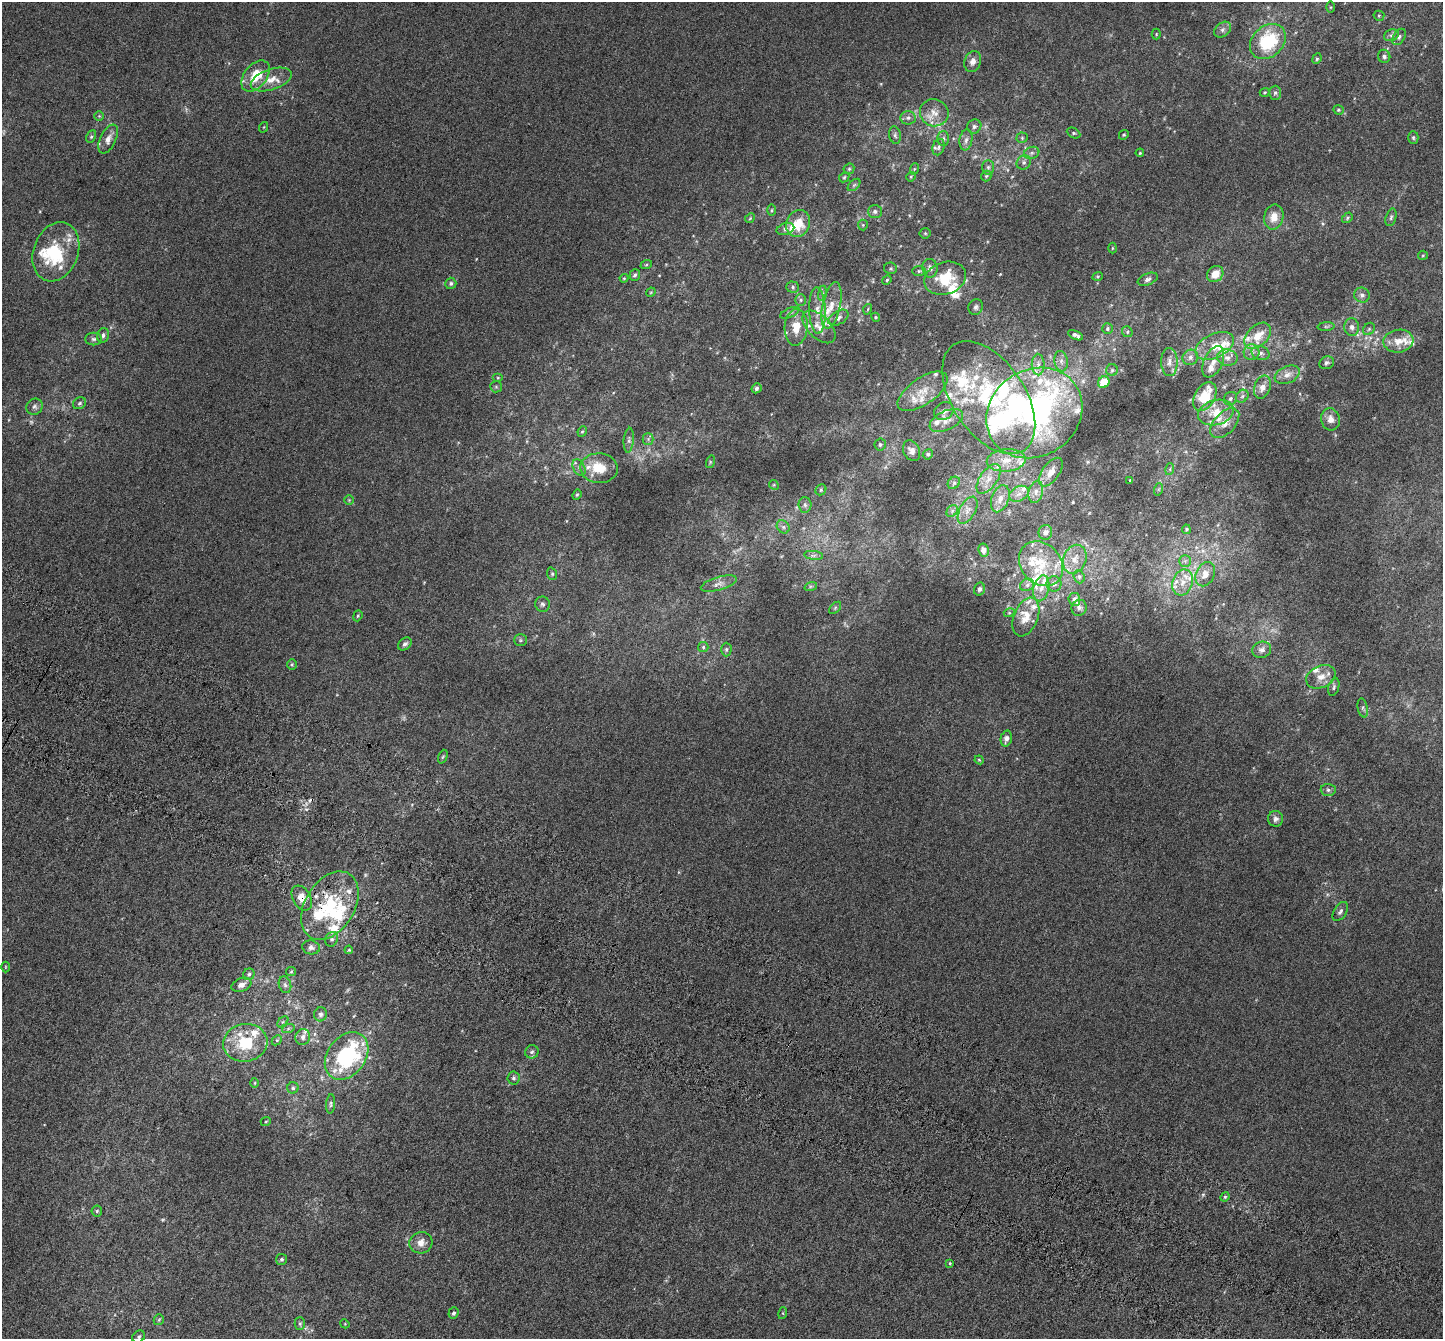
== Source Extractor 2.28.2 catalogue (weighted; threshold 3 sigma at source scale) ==
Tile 6 of 4 x 4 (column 2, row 2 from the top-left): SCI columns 1559-2999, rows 3069-4405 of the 5974 x 6071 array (HDU 1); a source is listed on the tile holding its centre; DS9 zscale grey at full resolution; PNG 1445 x 1341 px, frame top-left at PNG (2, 2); each listed source drawn as its Kron ellipse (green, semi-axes under 4 px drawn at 4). Shown black and unused: <1% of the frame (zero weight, under 3 of 6 exposures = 6% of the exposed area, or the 3 px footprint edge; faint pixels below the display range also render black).
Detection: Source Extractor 2.28.2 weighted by HDU 2 'WHT'; one run over the whole footprint, this tile lists its part. Background 0.00107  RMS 0.0049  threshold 0.02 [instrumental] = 3 sigma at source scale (4.09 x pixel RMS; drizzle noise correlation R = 1.36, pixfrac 0.8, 0.0396/0.0396 arcsec/px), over >= 5 px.
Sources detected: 293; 6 too faint to see at this stretch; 2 inside a brighter object's white glare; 2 cosmic-ray / hot-pixel residue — neither listed nor drawn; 64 inside a brighter listed object's ellipse — not listed separately; the other 219 listed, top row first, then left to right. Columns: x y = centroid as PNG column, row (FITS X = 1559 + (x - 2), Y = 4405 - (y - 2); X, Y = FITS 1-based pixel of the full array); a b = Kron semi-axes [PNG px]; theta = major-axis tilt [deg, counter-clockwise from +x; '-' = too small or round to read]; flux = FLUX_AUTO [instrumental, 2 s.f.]
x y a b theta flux
1330 7 5 3 - 0.42
1379 16 5 5 - 0.57
1222 30 9 6 40 1.5
1156 34 5 4 - 0.47
1391 35 7 5 20 1.2
1399 37 9 5 60 1.1
1268 41 20 15 43 28
1384 56 7 6 - 1.2
1317 59 5 4 - 0.65
973 61 11 8 70 2.6
256 76 18 11 52 11
271 79 21 10 19 5.9
1264 92 5 4 - 0.49
1275 93 7 6 - 1
1338 110 5 4 - 0.57
934 113 14 13 - 5.1
99 116 5 5 - 0.54
908 118 7 6 - 1.4
974 126 7 6 - 1.4
264 127 5 3 - 0.35
1073 133 7 5 -26 0.72
895 135 9 6 -80 1.1
1124 135 5 4 - 0.56
91 137 6 4 62 0.68
943 138 7 6 - 1.1
1022 138 5 5 - 0.7
1413 138 6 5 - 0.74
108 139 15 8 64 3.5
966 140 10 6 81 2
939 147 8 6 73 1.1
1032 153 8 6 20 1.3
1140 153 4 3 - 0.45
1024 162 7 6 - 1.4
988 167 7 6 - 1.1
849 169 6 5 - 0.63
914 169 6 3 71 0.47
986 176 5 5 - 0.61
844 177 6 4 45 0.54
911 177 5 4 - 0.48
854 185 7 4 45 0.79
772 210 6 4 89 0.54
875 211 7 6 - 1.3
1274 217 12 9 78 5.2
1391 217 9 5 73 1
750 218 5 4 - 0.5
1347 218 6 4 50 0.6
798 223 14 11 67 9.2
863 225 5 5 - 0.55
785 229 9 5 17 1.3
925 233 5 5 - 0.53
1112 248 5 3 - 0.43
56 252 30 22 70 26
1423 255 5 4 - 0.49
646 265 6 4 19 0.54
891 268 6 5 - 0.73
930 268 9 7 -82 2.2
919 271 7 5 0 0.73
1215 274 9 7 44 5.4
635 275 6 5 - 0.98
1098 276 5 3 - 0.44
624 278 4 4 - 0.42
945 278 21 16 19 14
1148 279 10 6 22 1.7
887 280 5 4 - 0.48
451 283 6 5 - 0.86
793 287 6 5 - 0.83
651 292 5 4 - 0.43
822 293 8 4 82 0.88
1362 295 8 7 - 1.5
801 300 6 5 - 0.82
831 305 24 9 78 5.9
976 307 8 7 - 1.2
868 309 5 3 - 0.4
817 311 23 8 -88 5.4
790 313 10 4 24 1.1
876 317 4 4 - 0.47
838 318 11 6 31 1.8
796 327 18 11 86 7.2
819 327 20 11 -44 5.5
1326 327 8 4 5 0.78
1352 327 9 7 -85 1.8
1107 329 5 5 - 0.73
1369 329 7 5 46 0.81
1127 332 5 5 - 0.65
103 335 7 5 73 1.2
1075 335 8 3 -27 1.4
1258 336 16 10 44 7.8
94 339 8 6 0 1.2
1398 341 15 11 8 5.7
1215 346 20 12 26 8.6
1252 352 8 8 - 1.9
1260 353 9 7 -16 1.6
1190 357 8 7 - 1.8
1227 358 10 8 -12 2.5
1061 361 10 6 -82 2
1169 362 14 8 -89 3
1213 362 17 9 65 4.4
1327 363 7 6 - 1
1038 364 11 6 -89 2.5
1112 370 6 5 - 0.87
1287 375 13 8 24 2.7
498 378 5 4 - 0.49
1104 382 6 5 - 9.1
496 387 6 5 - 0.65
1262 387 12 8 70 2.6
756 388 5 4 - 1
923 391 29 13 35 8.3
1205 396 15 10 59 14
1242 396 7 5 45 0.93
989 398 63 36 -56 54
1230 399 7 6 - 1.1
80 403 7 5 32 0.8
35 407 8 7 - 1.4
944 411 10 8 32 2.4
1216 412 18 12 15 8.9
1034 413 50 43 33 180
1330 419 11 9 -76 3.1
946 420 18 9 25 4
1225 423 18 10 47 4.5
582 431 5 4 - 0.62
648 439 5 5 - 0.85
629 440 12 5 85 1.4
880 444 6 5 - 0.76
912 451 11 8 -63 2.3
928 454 5 5 - 0.76
1006 460 19 11 4 6.8
710 462 6 4 73 0.54
579 468 9 5 -64 1.5
599 468 19 15 -2 11
1170 469 6 4 73 0.54
1051 472 16 8 55 4.4
989 479 17 8 55 4.2
1130 480 3 2 - 0.35
954 483 7 5 45 0.86
774 485 5 4 - 0.5
1159 489 6 4 71 0.55
821 490 6 5 - 0.66
1036 492 11 7 75 2.4
1019 494 10 7 28 2.4
577 495 5 4 - 0.58
1000 499 14 8 70 3.7
349 500 4 4 - 0.49
805 505 8 6 -87 1.2
968 510 15 8 61 2.8
952 511 6 5 - 1
783 527 7 6 - 1.2
1186 529 5 4 - 0.59
1045 532 7 7 - 1.8
983 550 6 5 - 2.5
814 555 9 4 -8 1.3
1075 559 15 11 68 5
1185 561 6 6 - 1
1041 564 24 20 -46 14
552 574 6 5 - 0.72
1205 574 12 9 65 4.4
1079 577 7 5 -69 0.97
1183 582 13 10 71 5.1
719 584 18 6 16 2.7
1054 584 7 7 - 1.7
1027 585 7 6 - 1.1
811 586 6 4 18 0.65
1041 588 13 8 76 3.4
979 589 6 5 - 1.1
1074 599 6 6 - 1.8
543 604 8 7 - 1.3
835 608 7 4 46 0.74
1079 608 8 7 - 1.6
1009 613 5 3 - 0.39
358 616 6 4 69 0.54
1026 617 20 12 67 5.6
520 640 6 5 - 0.82
405 644 7 5 40 1.1
703 647 5 5 - 0.61
726 649 7 5 89 0.84
1262 650 9 8 - 2.3
292 665 5 5 - 0.65
1321 677 15 11 26 4.4
1334 687 9 5 73 0.99
1363 708 9 5 -77 0.88
1006 739 8 5 77 2.2
443 757 7 4 69 0.64
979 760 4 3 - 0.42
1328 790 7 6 - 1.1
1276 819 8 7 - 1.7
302 898 13 9 -59 5.5
330 906 37 24 58 31
1340 911 11 6 57 1.3
332 939 7 6 - 1.1
311 947 9 7 -11 1.6
349 950 4 3 - 0.4
5 967 5 3 - 0.36
291 972 5 4 - 0.47
249 974 6 5 - 0.86
241 985 10 6 20 2.2
285 985 8 6 -72 1.2
320 1014 7 6 - 1.3
283 1022 7 4 45 0.59
288 1029 6 4 20 0.75
303 1037 8 7 - 1.8
277 1040 6 4 43 0.57
245 1043 22 19 9 17
532 1052 7 6 - 1.1
347 1056 26 19 53 51
514 1078 6 6 - 0.98
255 1083 5 3 - 0.39
293 1088 5 5 - 0.74
331 1104 9 4 86 0.88
266 1121 5 3 - 0.38
1225 1197 5 4 - 0.57
97 1211 5 5 - 0.69
421 1243 12 10 24 3.6
282 1259 5 5 - 0.69
950 1263 4 3 - 0.44
453 1313 6 5 - 0.94
783 1313 6 4 74 0.54
159 1320 5 5 - 0.58
300 1324 6 5 - 0.8
345 1324 5 3 - 0.36
139 1337 7 5 39 0.93
Overlapping masked pixels (flux is a lower limit): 2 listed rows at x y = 302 898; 330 906